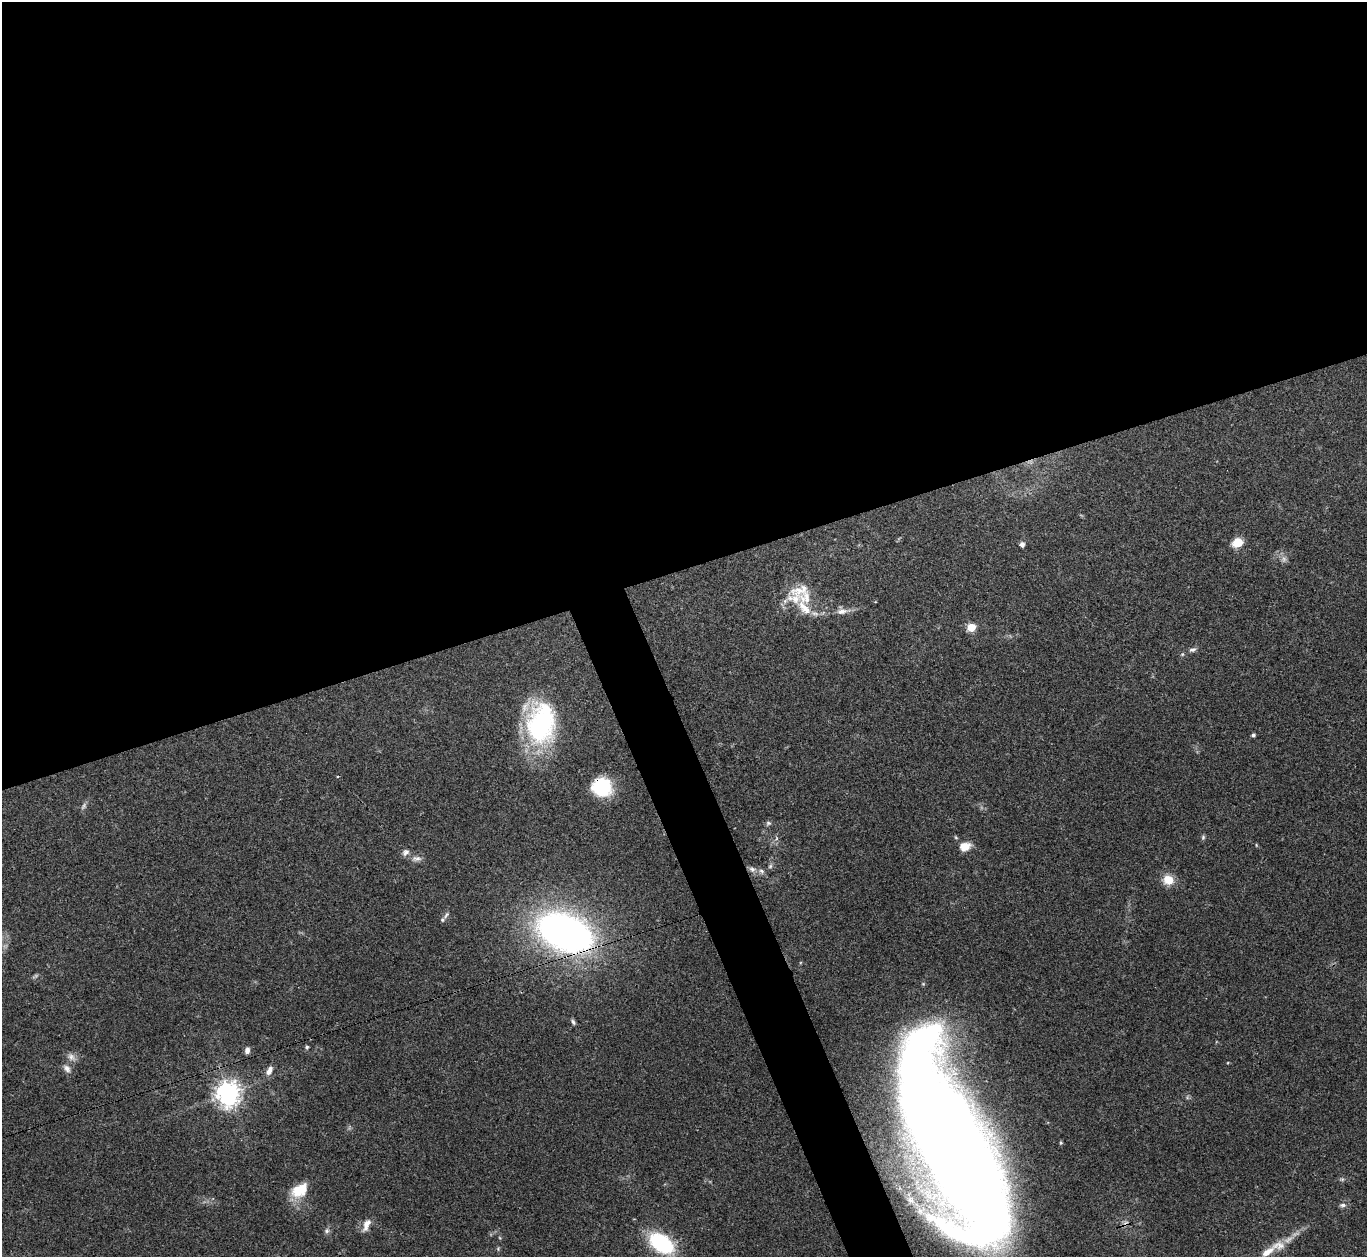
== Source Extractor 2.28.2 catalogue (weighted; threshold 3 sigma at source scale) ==
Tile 2 of 4 x 4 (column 2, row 1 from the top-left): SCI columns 1366-2730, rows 3916-5170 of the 5463 x 5449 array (HDU 1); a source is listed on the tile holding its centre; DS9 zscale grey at full resolution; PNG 1369 x 1259 px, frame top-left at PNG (2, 2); no overlay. Shown black and unused: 48% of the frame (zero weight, under 3 of 4 exposures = <1% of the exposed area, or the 3 px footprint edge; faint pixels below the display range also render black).
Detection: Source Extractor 2.28.2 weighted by HDU 2 'WHT'; one run over the whole footprint, this tile lists its part. Background 0.122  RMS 0.0047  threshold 0.0211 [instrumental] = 3 sigma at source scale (4.5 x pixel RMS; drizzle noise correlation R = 1.50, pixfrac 1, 0.05/0.05 arcsec/px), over >= 5 px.
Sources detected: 47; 5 too faint to see at this stretch — not listed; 6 inside a brighter listed object's ellipse — not listed separately; the other 36 listed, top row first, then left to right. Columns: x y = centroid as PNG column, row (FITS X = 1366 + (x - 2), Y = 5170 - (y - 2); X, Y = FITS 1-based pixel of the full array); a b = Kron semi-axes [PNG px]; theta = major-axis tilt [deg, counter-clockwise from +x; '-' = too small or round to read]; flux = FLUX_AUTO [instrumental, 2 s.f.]
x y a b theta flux
1237 543 12 9 21 6.9
1022 544 6 6 - 1.6
805 598 21 19 -55 11
842 611 15 8 8 3.2
971 627 5 5 - 21
1192 650 10 5 17 1.5
541 723 49 33 87 65
1253 735 5 4 - 0.9
602 787 20 18 -11 24
768 823 7 6 - 1
1203 837 6 5 - 0.82
965 846 12 9 18 5.8
406 852 10 7 42 1.9
417 859 15 7 0 2.5
770 866 7 5 46 0.97
752 869 10 7 -25 2.2
1168 880 11 9 -16 8.1
446 915 11 4 53 1.2
565 932 32 19 -23 360
573 1022 8 5 -52 1.1
307 1047 5 4 - 0.79
247 1050 8 6 81 2
71 1057 13 9 -50 2.8
67 1068 12 8 -45 2.5
269 1070 12 6 61 3.1
228 1093 8 8 - 410
1187 1097 7 4 -73 0.76
950 1143 172 54 -68 1400
1061 1143 5 4 - 0.56
299 1190 22 15 32 12
911 1200 14 10 -41 4.5
1343 1205 9 6 4 1.4
366 1225 19 8 67 3.8
327 1231 8 7 - 1.3
661 1243 20 13 -35 48
1279 1245 20 13 5 6.9
Overlapping masked pixels (flux is a lower limit): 3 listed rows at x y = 602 787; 565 932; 950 1143
Isophote crosses this tile's border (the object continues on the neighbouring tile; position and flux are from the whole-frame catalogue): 1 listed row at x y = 950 1143